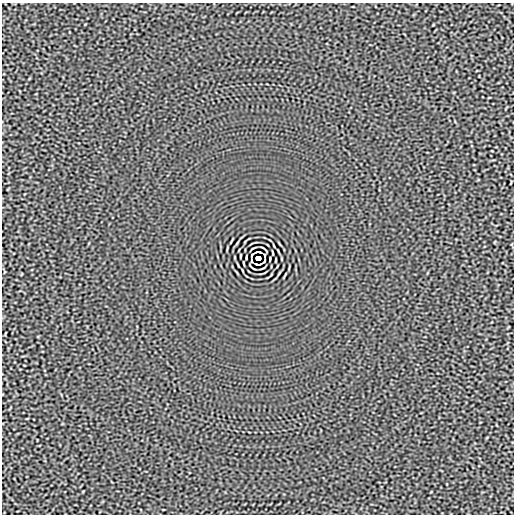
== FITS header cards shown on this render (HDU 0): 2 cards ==
NAXIS1  =                  512
NAXIS2  =                  512

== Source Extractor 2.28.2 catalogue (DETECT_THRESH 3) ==
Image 512 x 512 px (HDU 0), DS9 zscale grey, 1 PNG px = 1 image px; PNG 516 x 516 px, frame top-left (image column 1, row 512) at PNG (2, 3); no overlay
Background -2.80e-05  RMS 0.0015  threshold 0.00464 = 3 sigma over >= 5 px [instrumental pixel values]
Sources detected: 9; all 9 listed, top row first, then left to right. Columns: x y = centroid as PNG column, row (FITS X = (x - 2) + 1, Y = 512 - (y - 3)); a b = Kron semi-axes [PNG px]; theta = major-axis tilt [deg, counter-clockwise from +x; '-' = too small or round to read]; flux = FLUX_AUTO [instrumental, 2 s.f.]
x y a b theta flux
258 252 6 2 0 0.15
252 255 5 2 - 0.032
240 256 3 2 - 0.064
258 258 5 4 - 4
276 260 3 2 - 0.064
251 261 3 2 - 0.082
264 261 5 2 - 0.032
244 263 4 2 - 0.086
258 264 6 2 0 0.15